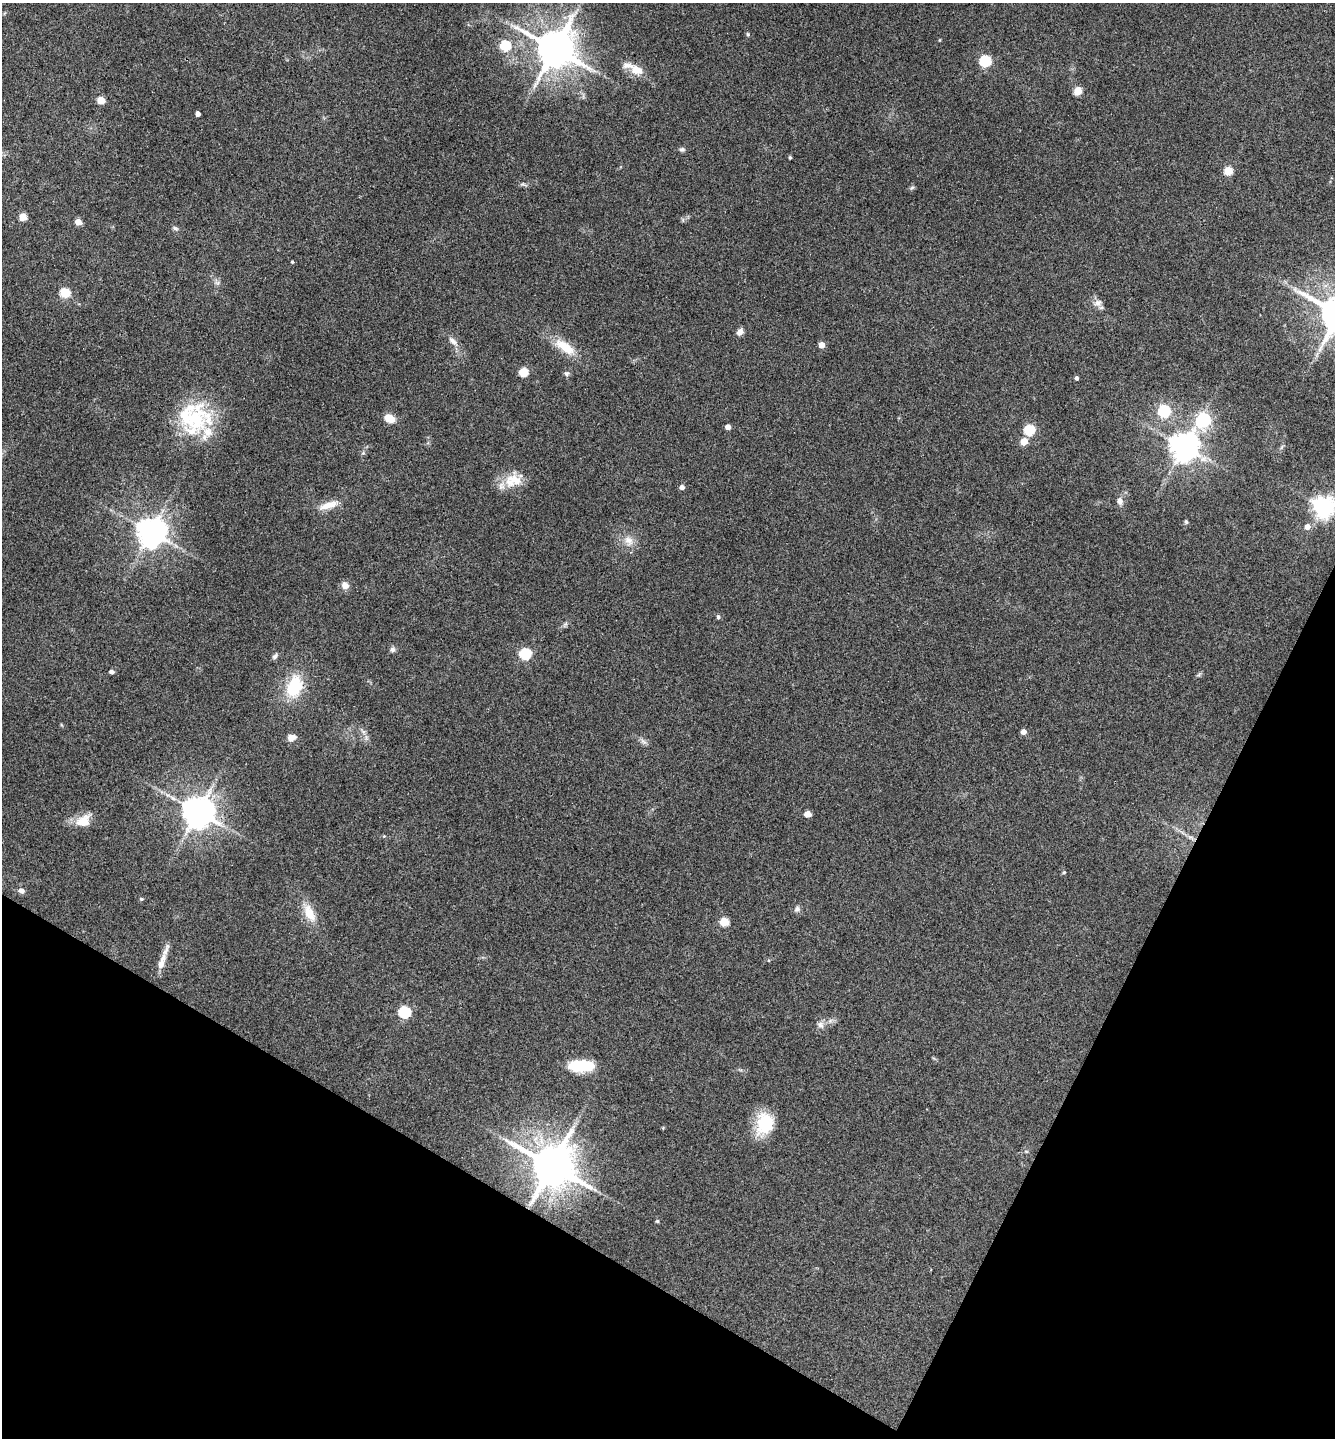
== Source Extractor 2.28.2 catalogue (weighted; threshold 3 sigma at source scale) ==
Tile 15 of 4 x 4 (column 3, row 4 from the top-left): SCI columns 2810-4142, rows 4-1439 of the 5756 x 5746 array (HDU 1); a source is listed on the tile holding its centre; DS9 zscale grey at full resolution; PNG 1337 x 1440 px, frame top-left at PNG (2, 3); no overlay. Shown black and unused: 23% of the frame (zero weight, under 3 of 4 exposures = <1% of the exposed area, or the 3 px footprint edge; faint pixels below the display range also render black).
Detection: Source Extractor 2.28.2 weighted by HDU 2 'WHT'; one run over the whole footprint, this tile lists its part. Background 0.1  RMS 0.0084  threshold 0.0378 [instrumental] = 3 sigma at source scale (4.5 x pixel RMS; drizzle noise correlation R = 1.50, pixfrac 1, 0.05/0.05 arcsec/px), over >= 5 px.
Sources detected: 73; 1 inside a brighter object's white glare — not listed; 4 inside a brighter listed object's ellipse — not listed separately; the other 68 listed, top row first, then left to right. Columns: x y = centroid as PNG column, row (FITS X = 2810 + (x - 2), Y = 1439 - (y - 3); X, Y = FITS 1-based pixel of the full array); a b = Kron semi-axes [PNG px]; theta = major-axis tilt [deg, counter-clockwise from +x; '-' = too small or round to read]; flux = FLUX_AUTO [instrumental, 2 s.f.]
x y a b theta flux
748 34 5 3 - 0.96
505 45 6 5 - 48
555 49 11 10 - 2700
985 61 6 5 - 75
637 70 20 13 -22 11
1078 91 5 5 - 24
101 100 5 5 - 16
198 114 4 4 - 3.5
682 149 7 5 0 1.8
790 157 3 3 - 1.1
1228 171 5 5 - 29
23 217 5 5 - 15
78 222 5 5 - 8.1
175 228 8 5 -30 1.6
292 262 4 3 - 0.99
65 292 6 5 - 41
1098 303 10 9 - 4.5
740 332 8 6 47 4.6
453 341 12 7 -42 4.4
822 345 5 5 - 6.6
565 347 31 12 -35 19
523 372 5 5 - 30
566 374 6 6 - 1.9
1076 378 4 4 - 1.8
1164 411 6 6 - 87
389 418 11 8 -28 9.2
195 419 51 28 -80 59
1203 420 7 6 - 160
728 427 4 4 - 4.8
1029 430 6 5 - 58
1024 441 5 5 - 13
1184 447 8 8 - 1200
515 479 24 14 -18 16
682 487 5 4 - 3.5
1120 501 9 7 -83 4
328 505 25 8 18 10
1324 507 7 7 - 540
1186 522 6 5 - 1.2
1307 527 5 5 - 5.2
151 532 8 8 - 1300
629 540 14 10 -38 7.2
345 585 10 9 - 4.6
718 617 5 4 - 1.6
392 649 7 7 - 2.1
525 653 6 6 - 75
275 656 8 6 54 2
111 672 5 4 - 2.5
294 686 23 16 68 36
363 731 7 4 -19 1.6
1023 732 5 5 - 4.4
291 737 10 7 8 4.9
198 812 9 9 - 1500
807 814 5 4 - 8.8
83 821 18 14 26 14
1064 872 5 3 - 0.78
21 890 6 5 - 4.2
141 899 5 4 - 1
797 909 9 6 46 2.4
309 913 24 12 -65 14
724 922 5 5 - 30
165 951 16 6 62 5.2
161 964 13 9 67 6.3
404 1012 6 6 - 87
820 1025 9 7 -40 3.3
579 1065 23 11 4 31
764 1124 27 20 78 28
552 1166 12 11 - 3500
657 1221 4 4 - 1.1
Overlapping masked pixels (flux is a lower limit): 1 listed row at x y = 552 1166
Isophote crosses this tile's border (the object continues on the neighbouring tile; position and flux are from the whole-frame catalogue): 1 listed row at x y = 1324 507